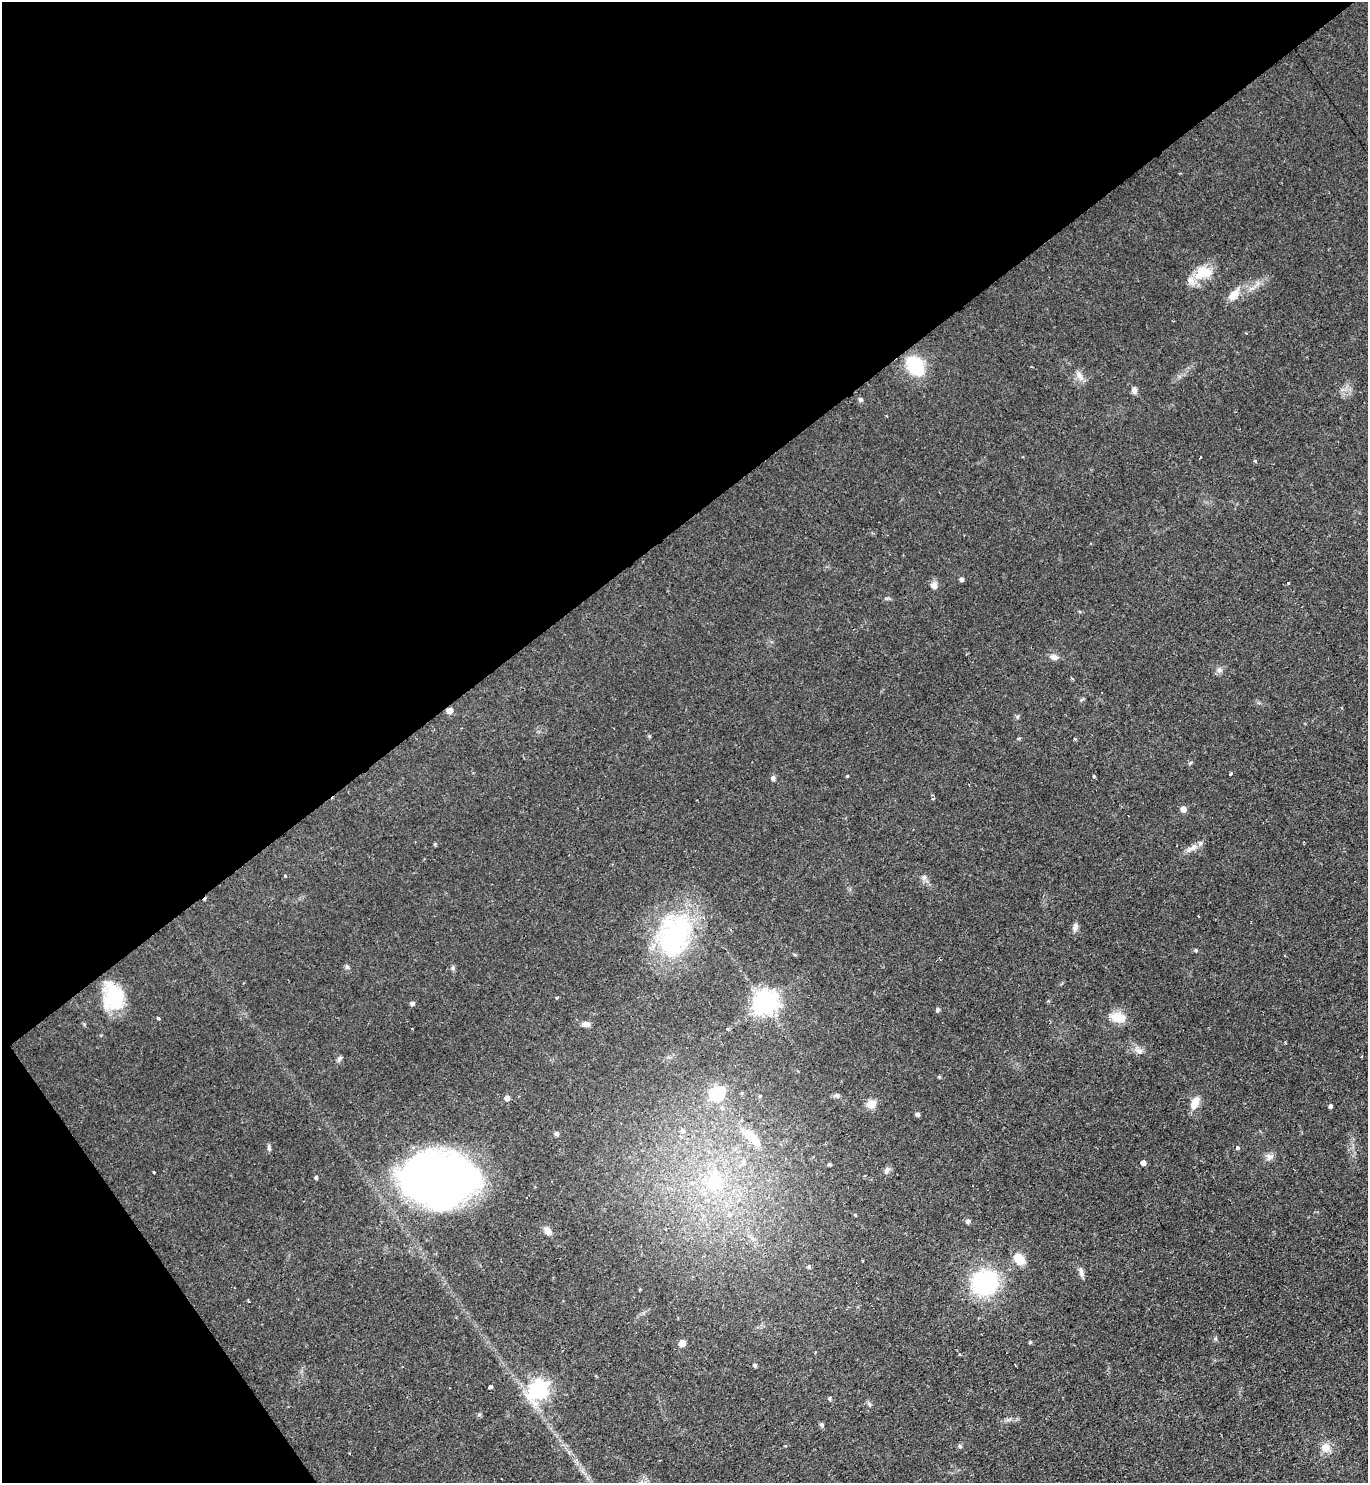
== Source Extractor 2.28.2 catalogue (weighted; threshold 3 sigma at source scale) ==
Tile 5 of 4 x 4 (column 1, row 2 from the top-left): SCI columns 154-1519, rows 2961-4441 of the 5913 x 5921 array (HDU 1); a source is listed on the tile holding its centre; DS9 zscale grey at full resolution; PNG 1370 x 1485 px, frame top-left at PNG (2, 2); no overlay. Shown black and unused: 39% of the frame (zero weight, under 2 of 3 exposures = <1% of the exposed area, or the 3 px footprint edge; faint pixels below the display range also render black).
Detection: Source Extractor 2.28.2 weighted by HDU 2 'WHT'; one run over the whole footprint, this tile lists its part. Background 0.0706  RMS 0.0059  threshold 0.0267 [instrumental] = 3 sigma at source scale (4.5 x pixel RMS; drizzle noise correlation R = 1.50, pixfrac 1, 0.05/0.05 arcsec/px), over >= 5 px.
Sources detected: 92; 2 inside a brighter object's white glare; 2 cosmic-ray / hot-pixel residue — not listed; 2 inside a brighter listed object's ellipse — not listed separately; the other 86 listed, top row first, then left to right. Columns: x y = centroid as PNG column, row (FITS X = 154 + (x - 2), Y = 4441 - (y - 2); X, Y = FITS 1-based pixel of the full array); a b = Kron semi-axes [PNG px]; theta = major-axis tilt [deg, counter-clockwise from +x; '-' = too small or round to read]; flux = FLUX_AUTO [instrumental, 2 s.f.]
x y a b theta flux
1203 273 26 16 15 14
1233 295 21 10 49 6.7
915 366 15 10 -50 41
1079 375 15 6 -59 3.2
1134 390 8 6 -87 2.3
860 399 7 5 -44 1.3
1200 457 3 2 - 0.52
1255 461 3 3 - 1.3
961 579 5 5 - 1.4
1288 583 3 3 - 3.3
934 585 8 7 - 3.1
1054 657 11 7 -15 2.7
1219 670 8 7 - 2
449 710 6 5 - 3.7
1017 717 6 4 71 0.8
649 736 4 4 - 0.63
1019 738 5 3 - 0.63
1075 739 4 2 - 0.71
1231 774 4 3 - 1.2
847 776 4 3 - 0.5
1094 776 3 3 - 1.3
773 778 6 5 - 1.6
933 799 4 3 - 0.63
1183 809 5 5 - 5
435 844 5 4 - 0.64
1192 848 21 6 30 4
285 876 3 3 - 1.2
924 877 8 6 80 2
1198 916 2 2 - 0.74
1075 927 10 7 74 2.4
674 936 52 35 73 92
347 967 6 5 - 1.1
114 996 36 16 -68 26
764 1002 8 7 - 550
412 1003 5 4 - 1.6
938 1010 6 5 - 0.93
1118 1017 20 13 -12 8.3
158 1018 3 3 - 2
586 1024 9 6 -7 2.8
1285 1042 3 2 - 0.71
1139 1051 11 7 -14 2.8
339 1059 9 5 58 1.3
939 1077 4 4 - 0.57
717 1094 7 6 - 100
837 1095 7 5 -22 1.3
760 1096 4 4 - 0.63
507 1098 4 4 - 4
1195 1103 17 9 63 6.3
871 1104 5 5 - 20
1330 1106 4 3 - 1.8
722 1108 6 5 - 1.3
917 1114 4 4 - 1.9
683 1131 7 6 - 2.2
556 1133 5 5 - 1.6
752 1137 35 12 -42 15
269 1147 8 4 -90 1.2
1237 1148 4 4 - 1.4
1269 1157 9 8 - 2.6
744 1162 9 7 88 2.8
1143 1163 5 4 - 2.8
829 1164 4 3 - 0.82
886 1170 11 6 63 2
153 1172 3 3 - 1.4
316 1177 4 4 - 0.89
434 1178 67 43 3 350
715 1182 16 15 - 21
855 1215 4 3 - 0.48
968 1221 6 5 - 1.7
548 1231 15 7 -46 3.2
1019 1259 13 10 -48 9.7
862 1260 2 2 - 0.64
809 1267 6 5 - 1.1
1081 1272 14 6 -77 2.4
985 1282 21 19 22 74
248 1301 3 2 - 0.91
1030 1342 4 4 - 0.7
682 1343 5 5 - 6.6
755 1365 4 4 - 1.1
490 1387 4 3 - 11
538 1389 7 7 - 250
829 1398 5 4 - 0.89
869 1404 7 4 -46 1.1
479 1415 6 4 20 0.79
822 1425 6 5 - 1.1
960 1446 6 4 -46 0.83
1325 1448 12 11 - 6.1
Overlapping masked pixels (flux is a lower limit): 1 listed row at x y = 449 710
Unlisted compact peaks at least as high as the median listed source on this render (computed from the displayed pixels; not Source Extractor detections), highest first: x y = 453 968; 1196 950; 1215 1339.